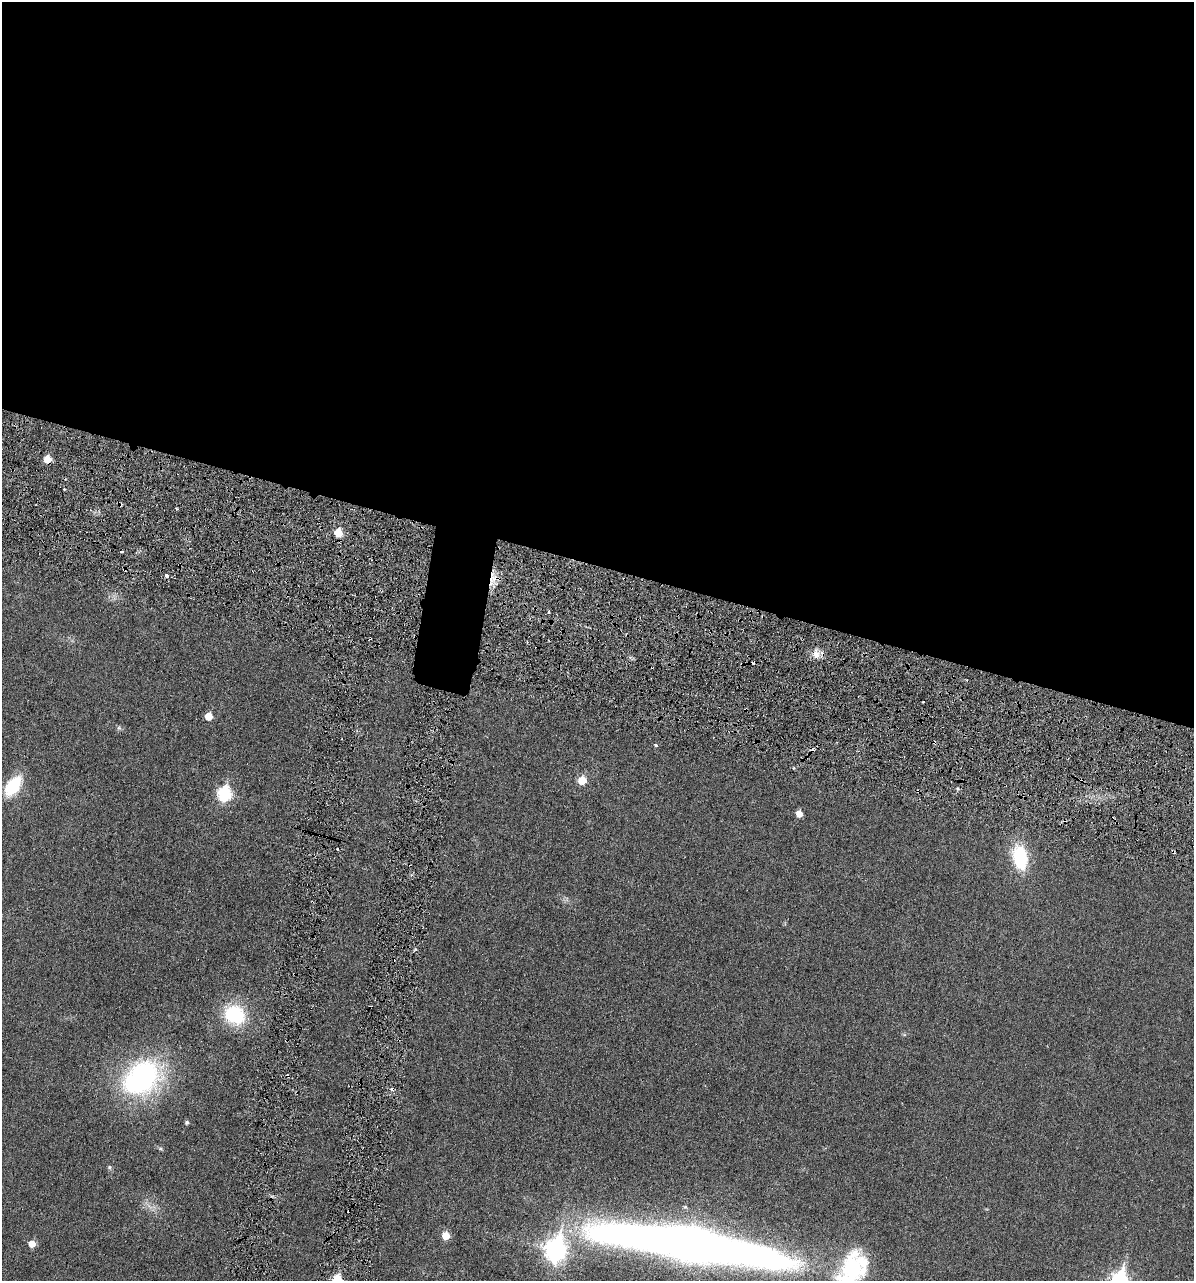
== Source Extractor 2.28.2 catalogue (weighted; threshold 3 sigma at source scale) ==
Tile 3 of 4 x 4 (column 3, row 1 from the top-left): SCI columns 2526-3717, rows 3887-5165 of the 5153 x 5187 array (HDU 1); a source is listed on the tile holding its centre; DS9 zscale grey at full resolution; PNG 1196 x 1283 px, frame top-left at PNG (2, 2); no overlay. Shown black and unused: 45% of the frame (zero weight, under 3 of 6 exposures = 1% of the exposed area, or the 3 px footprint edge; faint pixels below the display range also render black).
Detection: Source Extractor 2.28.2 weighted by HDU 2 'WHT'; one run over the whole footprint, this tile lists its part. Background 0.0305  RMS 0.0046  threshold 0.0186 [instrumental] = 3 sigma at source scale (4.09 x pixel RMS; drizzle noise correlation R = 1.36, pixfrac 0.8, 0.05/0.05 arcsec/px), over >= 5 px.
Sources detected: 40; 6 cosmic-ray / hot-pixel residue — not listed; the other 34 listed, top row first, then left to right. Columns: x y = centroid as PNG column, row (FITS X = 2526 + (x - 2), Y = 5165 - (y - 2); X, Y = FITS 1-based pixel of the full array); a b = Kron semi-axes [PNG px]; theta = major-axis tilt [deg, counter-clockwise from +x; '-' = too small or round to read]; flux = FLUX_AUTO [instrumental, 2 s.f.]
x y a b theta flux
47 459 6 6 - 6.5
64 489 3 2 - 0.39
338 533 6 5 - 11
122 552 3 2 - 0.64
124 570 4 2 - 0.4
166 576 5 4 - 1.9
492 579 25 6 81 5.2
549 612 5 3 - 0.48
816 654 15 9 -82 3.5
208 716 5 5 - 6.1
119 728 7 6 - 0.82
934 742 4 3 - 0.47
656 745 3 3 - 1.7
582 780 6 6 - 9.6
13 786 17 10 55 24
918 791 5 3 - 0.55
224 793 8 7 - 48
799 814 5 5 - 3.9
338 849 3 2 - 0.61
1173 852 7 3 -56 0.61
1020 857 21 13 -78 27
235 1015 26 22 -32 24
142 1078 49 36 37 71
187 1122 4 4 - 0.95
160 1148 6 5 - 0.65
109 1167 6 5 - 0.76
149 1206 11 4 -34 1.8
685 1207 6 5 - 0.77
446 1236 6 5 - 7.6
32 1244 6 6 - 4.8
689 1244 160 25 -9 620
556 1250 11 9 81 210
853 1268 43 29 54 36
337 1280 6 6 - 17
Overlapping masked pixels (flux is a lower limit): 7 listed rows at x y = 47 459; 124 570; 492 579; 816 654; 934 742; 918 791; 1173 852
Isophote crosses this tile's border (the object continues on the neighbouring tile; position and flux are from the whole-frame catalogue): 2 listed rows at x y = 853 1268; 337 1280